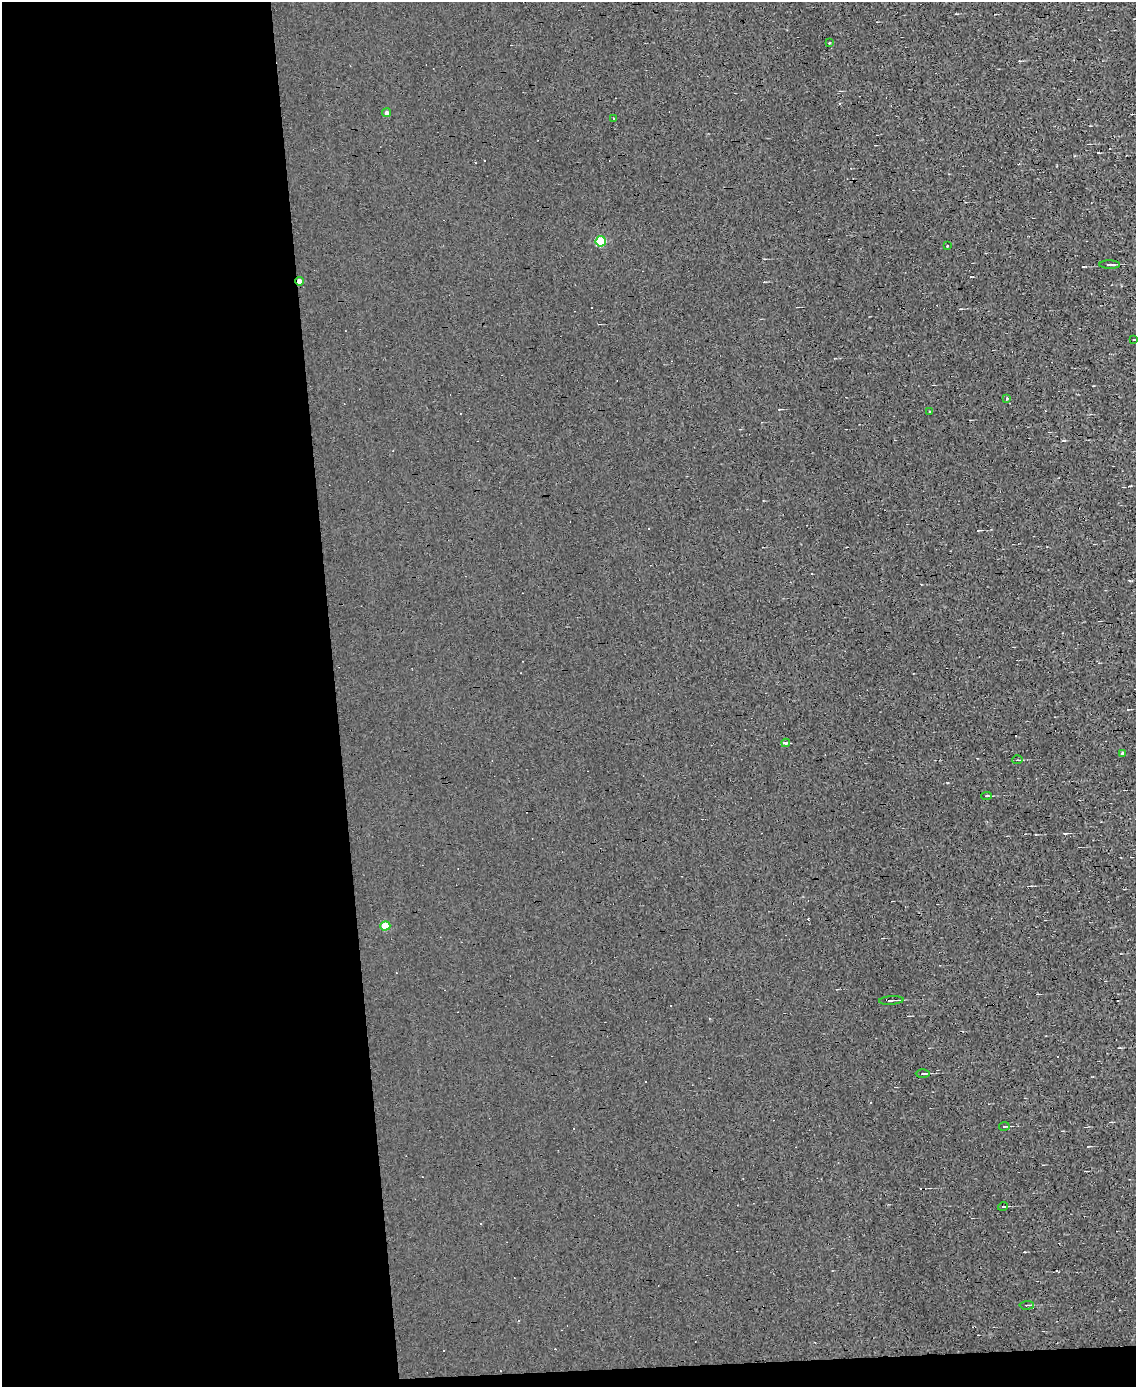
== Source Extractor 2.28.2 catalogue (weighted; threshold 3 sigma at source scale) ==
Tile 9 of 4 x 3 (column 1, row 3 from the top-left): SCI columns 1-1134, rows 133-1517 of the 4534 x 4526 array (HDU 1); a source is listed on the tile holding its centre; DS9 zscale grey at full resolution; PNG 1138 x 1389 px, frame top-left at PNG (2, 2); each listed source drawn as its Kron ellipse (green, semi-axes under 4 px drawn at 4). Shown black and unused: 31% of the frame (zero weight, under 3 of 4 exposures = <1% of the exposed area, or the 3 px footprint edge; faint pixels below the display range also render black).
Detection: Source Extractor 2.28.2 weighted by HDU 2 'WHT'; one run over the whole footprint, this tile lists its part. Background 0.0026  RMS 0.011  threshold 0.0484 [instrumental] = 3 sigma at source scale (4.5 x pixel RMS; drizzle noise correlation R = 1.50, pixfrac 1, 0.05/0.05 arcsec/px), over >= 5 px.
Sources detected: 35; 15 cosmic-ray / hot-pixel residue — neither listed nor drawn; the other 20 listed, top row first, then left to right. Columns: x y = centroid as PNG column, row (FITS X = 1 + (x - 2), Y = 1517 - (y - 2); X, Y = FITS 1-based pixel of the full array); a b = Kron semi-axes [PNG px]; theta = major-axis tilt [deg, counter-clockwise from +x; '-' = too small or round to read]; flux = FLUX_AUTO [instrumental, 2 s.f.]
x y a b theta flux
829 43 3 2 - 0.68
387 113 4 4 - 3
614 119 4 3 - 6.5
601 241 5 5 - 57
947 246 3 2 - 1.3
1110 265 10 2 -1 2.2
299 281 4 4 - 5.3
1134 339 3 2 - 0.74
1006 398 3 3 - 1.7
930 411 3 2 - 1.5
786 743 4 3 - 74
1122 753 4 3 - 1.9
1017 760 5 3 - 1.1
986 796 5 3 - 1.6
385 926 5 4 - 27
891 1000 12 2 4 3
923 1074 7 3 1 1.7
1004 1126 5 3 - 1.1
1003 1206 5 3 - 0.87
1027 1305 7 2 3 1.3
Overlapping masked pixels (flux is a lower limit): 1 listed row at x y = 299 281